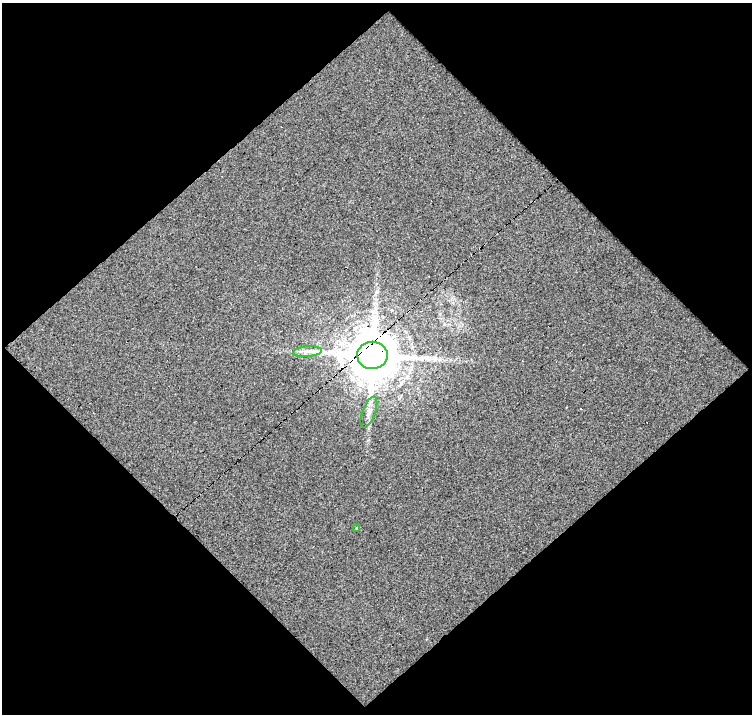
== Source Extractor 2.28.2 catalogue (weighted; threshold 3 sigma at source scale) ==
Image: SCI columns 1-750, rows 18-729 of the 750 x 748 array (HDU 1 of 3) = the unmasked area's bounding box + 8 px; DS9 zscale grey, full resolution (1 PNG px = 1 image px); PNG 754 x 716 px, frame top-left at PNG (2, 3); each listed source drawn as its Kron ellipse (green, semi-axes under 4 px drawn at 4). Shown black and unused: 51% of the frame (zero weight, under 4 of 8 exposures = <1% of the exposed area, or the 3 px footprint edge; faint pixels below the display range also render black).
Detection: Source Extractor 2.28.2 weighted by HDU 2 'WHT'. Background -0.00199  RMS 0.0051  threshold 0.0207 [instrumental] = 3 sigma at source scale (4.09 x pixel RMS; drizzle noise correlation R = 1.36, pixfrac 0.8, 0.0396/0.0396 arcsec/px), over >= 5 px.
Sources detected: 6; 2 cosmic-ray / hot-pixel residue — neither listed nor drawn; the other 4 listed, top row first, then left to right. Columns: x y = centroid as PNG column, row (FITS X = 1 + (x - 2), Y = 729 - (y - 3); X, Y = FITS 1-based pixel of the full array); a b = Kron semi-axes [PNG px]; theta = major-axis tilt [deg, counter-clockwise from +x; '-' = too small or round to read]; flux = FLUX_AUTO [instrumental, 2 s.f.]
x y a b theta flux
307 352 14 5 6 2.4
372 355 15 13 1 2800
369 412 16 6 69 3
356 528 3 3 - 1.3
Overlapping masked pixels (flux is a lower limit): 1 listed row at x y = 372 355